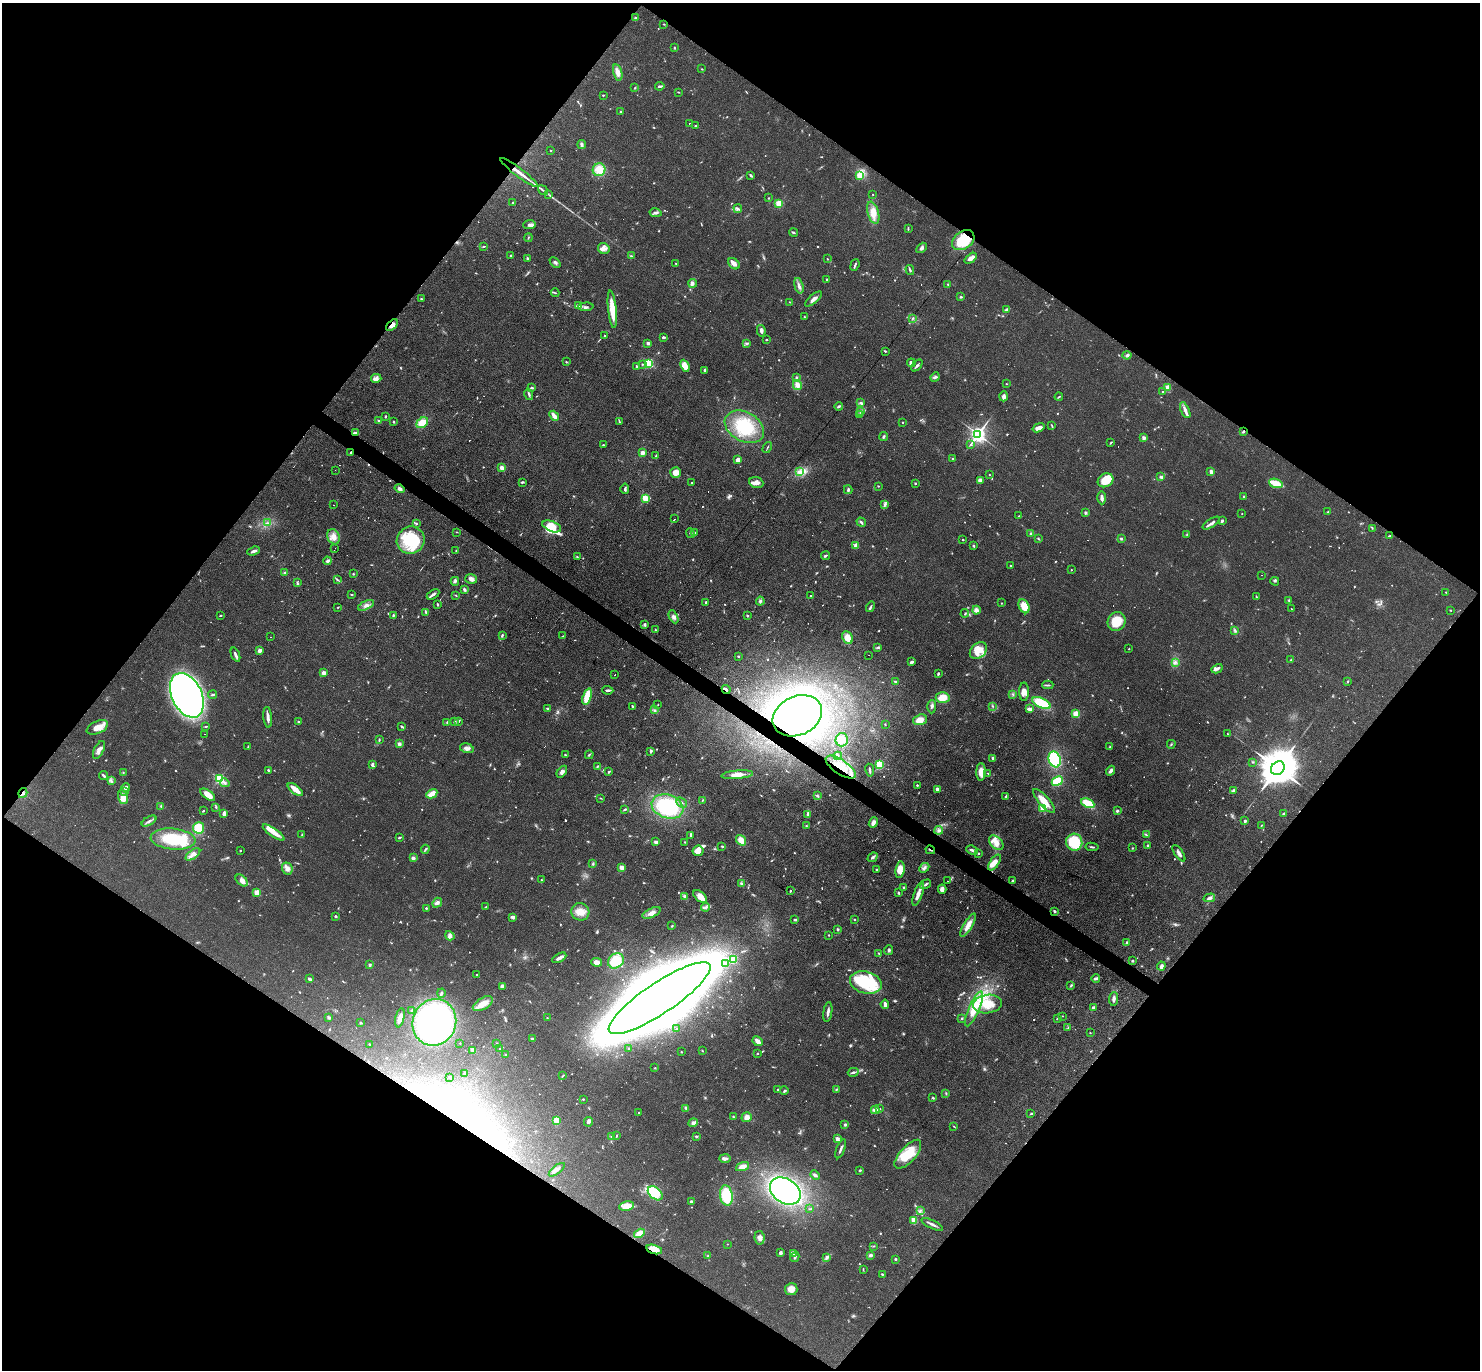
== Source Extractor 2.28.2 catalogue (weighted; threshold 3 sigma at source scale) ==
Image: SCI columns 130-6039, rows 297-5766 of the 6088 x 6079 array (HDU 1 of 3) = the unmasked area's bounding box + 8 px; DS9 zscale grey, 4 x 4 block average (1 PNG px = mean of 4 x 4 image px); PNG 1482 x 1372 px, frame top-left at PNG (2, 3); each listed source drawn as its Kron ellipse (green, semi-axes under 4 px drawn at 4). Shown black and unused: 50% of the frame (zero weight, under 3 of 4 exposures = <1% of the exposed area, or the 3 px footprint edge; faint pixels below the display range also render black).
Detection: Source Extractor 2.28.2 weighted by HDU 2 'WHT'. Background 0.0606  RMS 0.0057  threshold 0.0255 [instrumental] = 3 sigma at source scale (4.5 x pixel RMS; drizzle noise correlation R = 1.50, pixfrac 1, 0.05/0.05 arcsec/px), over >= 5 px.
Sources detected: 1001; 23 too faint to see at this stretch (4 x 4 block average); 9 inside a brighter object's white glare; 33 cosmic-ray / hot-pixel residue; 1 long thin detection or spike segment (spike, bleed or trail) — neither listed nor drawn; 18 coinciding with a brighter row at this scale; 47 inside a brighter listed object's ellipse — not listed separately; of the other 870, all 500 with FLUX_AUTO >= 2.04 (the completeness limit of this list) listed and drawn (370 fainter detections not listed), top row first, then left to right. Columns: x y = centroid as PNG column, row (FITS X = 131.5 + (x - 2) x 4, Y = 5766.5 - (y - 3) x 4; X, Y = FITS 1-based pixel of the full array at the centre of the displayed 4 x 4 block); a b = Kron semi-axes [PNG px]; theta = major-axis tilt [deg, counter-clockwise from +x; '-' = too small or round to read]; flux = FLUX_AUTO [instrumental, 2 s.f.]
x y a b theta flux
635 18 3 3 - 4
664 24 2 2 - 2.1
674 48 3 2 - 2.4
702 69 2 2 - 2
618 72 8 4 -75 25
660 86 5 2 - 7.1
635 88 2 2 - 2.6
678 92 2 2 - 2.5
603 95 2 2 - 2.8
621 112 2 2 - 9.1
689 123 2 2 - 16
695 126 2 2 - 2.3
582 144 4 3 - 7
551 150 2 2 - 3.2
599 170 6 6 - 30
519 172 23 2 -37 49
751 175 3 2 - 5.6
859 176 2 2 - 97
543 190 5 2 - 7.5
548 194 4 2 - 4.4
873 194 2 2 - 2.7
769 198 2 2 - 2
513 203 2 2 - 5.4
779 203 2 2 - 200
738 209 4 3 - 6.6
656 213 6 2 -10 7.9
873 213 11 5 -75 34
529 225 6 4 5 11
908 229 2 2 - 2.9
794 232 5 2 - 4.1
528 238 4 2 - 2.2
963 240 12 8 37 130
484 246 3 2 - 3
604 248 6 5 - 17
922 248 6 3 48 9
510 255 2 2 - 4.1
631 256 3 2 - 2.6
528 258 4 2 - 4.9
971 258 7 3 37 23
827 259 2 2 - 2.4
555 262 6 2 -44 7.4
676 263 2 2 - 2.7
734 264 6 4 -42 15
855 265 6 2 71 5.3
910 270 5 2 - 5.6
827 280 3 2 - 5.6
692 283 4 3 - 9.3
948 284 2 2 - 2.4
799 286 8 3 -74 13
555 293 4 2 - 3.4
961 297 2 2 - 4.7
421 299 3 2 - 2.6
813 299 10 3 41 18
790 302 3 2 - 2.6
578 306 3 2 - 3.4
586 307 7 2 3 8.3
612 309 19 3 -84 74
1007 310 4 2 - 13
805 317 2 2 - 2.2
912 318 3 2 - 3.6
392 325 7 4 41 17
761 331 6 2 -79 11
604 335 2 2 - 3
663 337 3 2 - 6.7
766 339 2 2 - 2.7
648 343 3 3 - 7.9
746 344 3 2 - 4.6
885 351 2 2 - 3.8
1127 355 4 3 - 7.8
566 362 2 2 - 6.2
649 363 2 2 - 380
911 363 4 4 - 8.8
642 364 3 2 - 2.8
917 365 7 2 49 7.5
637 366 2 2 - 5.2
685 366 6 3 -66 52
705 370 3 3 - 4.2
796 377 3 2 - 5.1
935 377 5 3 - 6.2
376 378 5 4 - 11
1006 384 2 2 - 2.1
797 385 5 3 - 22
1168 387 2 2 - 86
532 388 3 2 - 5.4
1162 391 3 2 - 2.4
529 394 6 2 -75 6.6
1004 396 5 3 - 14
1059 397 4 2 - 3.2
861 403 4 2 - 5.1
839 406 4 2 - 3.9
1185 410 8 3 -65 16
861 412 3 2 - 4.7
859 415 3 2 - 4.3
385 416 3 2 - 3.4
554 416 5 2 - 31
378 421 3 2 - 4.4
619 421 4 2 - 3
393 422 3 2 - 3.4
903 422 2 2 - 3.6
422 423 6 4 38 46
1052 426 2 2 - 2.2
744 427 21 14 -30 140
1038 428 6 3 20 20
1243 432 3 2 - 3.9
355 433 3 2 - 20
978 434 3 3 - 1700
884 436 4 2 - 5.5
1144 438 2 2 - 43
1111 443 3 2 - 3.6
604 445 3 2 - 3.7
971 445 3 2 - 2.7
767 448 6 2 62 3.3
351 453 3 2 - 2.5
642 453 3 3 - 20
656 455 4 2 - 2.5
953 459 2 2 - 11
738 460 4 3 - 20
502 468 2 2 - 56
335 470 2 2 - 2.4
799 471 3 2 - 4.9
1211 472 4 2 - 15
675 473 5 5 - 25
989 475 2 2 - 2.3
1161 477 4 3 - 7.3
980 480 3 3 - 14
1106 480 8 6 29 58
522 482 3 2 - 4.2
691 483 2 2 - 3.1
756 483 7 5 -21 17
915 483 2 2 - 5.9
1276 483 7 2 -20 130
878 486 2 2 - 2.7
399 489 5 3 - 11
625 489 5 2 - 5.6
848 490 4 2 - 7
1244 497 3 2 - 5.2
645 498 2 2 - 210
1102 498 6 3 -88 11
885 504 3 3 - 6.6
334 505 2 2 - 2.2
1327 512 2 2 - 2.1
1085 513 3 3 - 5.5
1242 514 2 2 - 2.7
1019 516 3 2 - 2.8
675 519 2 2 - 5.1
1222 521 3 2 - 6.4
861 522 5 2 - 5.6
267 523 2 2 - 3.6
1211 523 10 2 32 11
416 524 3 2 - 3.9
552 526 10 5 -22 68
1372 528 2 2 - 2.3
456 532 3 2 - 2.1
695 532 2 2 - 2.5
690 533 5 2 - 4.7
1031 534 3 3 - 5.7
1187 534 2 2 - 2.4
1389 536 3 2 - 2.5
333 537 8 6 -65 24
1038 539 3 2 - 2.9
1121 539 2 2 - 5.5
411 540 14 13 - 180
963 540 2 2 - 3.8
856 546 2 2 - 72
974 546 4 2 - 3.2
335 548 2 2 - 2.1
254 551 6 2 20 11
456 551 2 2 - 2.4
825 556 4 2 - 4.7
577 557 3 2 - 2.7
327 561 4 3 - 7.5
1011 565 2 2 - 8.7
1071 570 2 2 - 2.9
285 573 3 2 - 7.5
353 574 2 2 - 3.4
1262 575 2 2 - 5
337 579 3 2 - 3.6
471 579 6 5 - 12
455 581 4 3 - 6.9
1275 581 4 2 - 3.2
297 583 2 2 - 2.9
464 590 3 2 - 8.7
1446 592 2 2 - 2.7
351 594 3 2 - 2.1
433 594 7 2 32 10
456 595 2 2 - 2.5
810 595 2 2 - 3.1
1256 596 3 2 - 2.5
1289 600 3 2 - 3.2
760 601 4 3 - 6.4
706 602 2 2 - 7.9
1002 603 2 2 - 2.6
366 605 8 4 25 15
438 605 3 2 - 3.4
1024 606 7 5 -63 45
338 607 3 2 - 2.1
871 607 5 2 - 5.3
1291 609 2 2 - 2.8
976 610 4 3 - 12
1450 610 3 2 - 2.3
426 612 4 2 - 5.2
965 613 4 2 - 2.9
393 615 3 2 - 4.5
220 616 3 2 - 2.3
747 616 3 2 - 3.7
674 617 7 4 -63 11
1116 622 9 9 - 75
645 625 4 2 - 4.1
655 630 4 2 - 3.5
1235 630 4 2 - 4.9
502 635 4 2 - 4.5
563 636 3 2 - 2.4
270 637 2 2 - 3.1
847 638 7 5 -64 40
878 647 4 2 - 4.2
1129 649 2 2 - 2.2
259 650 3 2 - 19
978 651 10 7 44 52
235 655 7 2 -68 11
869 655 2 2 - 6.8
738 656 2 2 - 3.5
1291 660 2 2 - 2.8
912 662 4 2 - 8.4
1175 662 4 3 - 8.2
1217 669 6 2 29 12
323 673 2 2 - 60
938 673 4 2 - 4.5
615 675 2 2 - 3.4
895 681 3 2 - 3.3
1348 681 3 2 - 2.5
1048 685 5 2 - 5.2
726 689 4 2 - 6.3
608 690 5 2 - 6
1024 692 9 5 -90 20
1013 694 3 2 - 2.6
187 695 24 15 -64 2100
212 695 4 2 - 4.5
587 696 8 4 71 84
943 698 7 5 4 43
1042 703 10 5 -25 110
658 704 2 2 - 2.9
632 706 2 2 - 4.1
993 706 3 2 - 3
932 707 6 3 89 8.1
547 708 3 2 - 4.5
1029 709 4 2 - 16
654 710 2 2 - 2.1
1076 714 4 3 - 27
797 716 26 19 25 820
268 717 10 2 -84 17
920 720 7 5 19 33
298 722 2 2 - 13
447 722 4 2 - 2.6
454 722 4 2 - 3.9
458 722 3 2 - 3.1
885 724 3 2 - 2.4
206 726 4 2 - 4
401 726 4 2 - 4
97 727 11 6 24 37
205 734 2 2 - 13
1228 734 2 2 - 2.5
379 740 3 2 - 2.9
842 740 7 6 - 25
399 744 2 2 - 41
1171 744 4 2 - 3.1
1110 746 3 2 - 2.5
248 747 3 2 - 3.3
467 748 7 4 -16 14
99 750 10 4 64 18
651 751 3 2 - 7.3
565 755 3 2 - 3.2
589 755 4 2 - 3.6
838 756 4 3 - 6
993 758 4 3 - 6.3
1055 759 8 6 -71 200
1252 762 3 2 - 2.2
372 764 4 3 - 6.2
880 764 2 2 - 260
598 766 3 2 - 4.2
841 767 17 7 -34 82
1278 768 7 6 - 14000
268 770 3 2 - 4.3
870 770 6 2 -81 6.9
1111 771 5 3 - 12
123 772 2 2 - 2.6
562 772 6 4 52 11
609 772 2 2 - 4.4
981 772 9 4 89 37
988 773 3 2 - 2.5
737 775 16 4 5 34
104 776 4 2 - 6.9
219 779 2 2 - 490
111 781 3 2 - 5.2
1057 781 6 4 25 70
225 783 5 3 - 8
917 785 2 2 - 5.2
126 788 4 3 - 8.3
295 789 9 3 -38 37
937 789 3 2 - 16
1234 790 4 2 - 4.9
124 791 2 2 - 7.4
23 793 5 2 - 5.3
432 794 6 3 29 33
208 795 8 4 -35 35
817 796 3 3 - 3.7
1006 796 3 2 - 3.9
123 797 7 5 -72 32
600 798 3 2 - 2.1
703 800 3 2 - 2.2
1044 801 15 5 -48 46
681 802 6 2 -41 6.1
1088 803 7 4 -24 81
161 806 3 2 - 2.9
667 806 16 11 -19 270
216 807 3 2 - 2.7
1043 808 2 2 - 150
625 809 3 2 - 4.3
203 811 3 2 - 3.1
1117 811 2 2 - 6.3
1284 813 4 2 - 5.9
224 814 4 2 - 17
807 814 4 2 - 5.9
149 821 8 2 29 8.4
1245 821 2 2 - 7.6
873 823 5 3 - 16
1261 825 2 2 - 2.1
806 826 2 2 - 2.2
198 828 5 5 - 93
939 830 4 3 - 9.5
273 833 13 4 -34 33
302 835 3 2 - 2.7
691 835 3 2 - 7
1146 835 4 2 - 3
399 838 3 2 - 4.8
173 839 22 10 -5 150
741 840 5 4 - 27
656 842 4 4 - 8.3
685 842 2 2 - 2.1
1074 842 8 8 - 150
996 843 8 5 -45 27
722 846 3 2 - 3.2
1147 846 4 2 - 3.6
1092 847 6 2 -7 4.2
1132 848 3 2 - 2.5
425 849 4 2 - 4.2
240 850 2 2 - 2.8
930 850 5 2 - 6.6
972 850 6 2 -27 7
698 851 5 5 - 32
978 853 2 2 - 2.9
1179 853 9 2 -56 13
193 854 8 3 36 16
873 857 5 3 - 6.7
413 858 3 3 - 9.4
994 862 9 4 55 30
593 864 3 3 - 3.8
287 868 6 5 - 16
621 868 3 3 - 22
924 868 5 3 - 9.3
876 870 3 2 - 4.1
900 870 8 4 81 37
242 880 7 4 -44 20
542 880 2 2 - 4.6
947 881 2 2 - 25
1013 881 3 2 - 5
742 883 4 2 - 5.2
926 884 6 2 32 7.3
903 887 2 2 - 3.8
942 889 4 3 - 15
790 891 2 2 - 2.9
257 893 2 2 - 140
898 893 3 2 - 4.4
918 894 12 3 71 24
684 896 4 3 - 5.5
700 896 8 4 -41 27
1209 898 6 3 15 10
437 903 5 4 - 10
486 907 3 2 - 2.9
705 907 4 3 - 8.1
426 908 2 2 - 3.5
1054 911 3 2 - 4.2
580 912 9 8 - 35
652 913 10 4 25 20
336 916 2 2 - 5.5
513 917 4 3 - 14
854 919 2 2 - 3.5
795 920 3 2 - 5
968 925 13 3 59 34
672 926 3 2 - 2.8
838 929 3 2 - 4.2
829 935 2 2 - 3.6
450 936 5 4 - 11
1126 943 3 2 - 4.1
889 950 5 3 - 5.6
879 953 3 2 - 2.7
559 958 8 2 29 22
733 960 2 2 - 140
616 961 8 7 - 110
1132 961 3 2 - 4.3
597 962 5 3 - 19
725 963 3 3 - 6.7
370 965 3 2 - 3.1
1161 966 4 3 - 12
477 975 3 2 - 2.4
1096 978 4 2 - 11
310 979 4 2 - 9.6
866 983 16 11 -15 180
1071 985 3 2 - 4.1
502 986 4 3 - 8.1
441 993 4 2 - 5.7
660 998 60 15 34 19000
1114 999 7 3 84 12
483 1004 11 5 30 39
885 1004 4 3 - 15
988 1004 14 9 7 73
1093 1008 3 3 - 7.6
974 1009 19 5 66 73
412 1010 2 2 - 8.8
828 1012 10 2 81 13
1062 1016 2 2 - 2.7
329 1018 2 2 - 2.2
400 1018 10 4 77 20
547 1018 2 2 - 2.1
962 1019 2 2 - 2.6
1057 1019 3 2 - 2.4
434 1022 23 21 68 810
360 1023 3 2 - 3
677 1028 2 2 - 2.1
1068 1028 3 2 - 2.6
1090 1033 2 2 - 2.7
532 1039 3 2 - 7.5
757 1041 5 3 - 19
460 1043 2 2 - 2.3
497 1043 2 2 - 2.5
369 1044 2 2 - 2.5
628 1048 2 2 - 2.4
500 1049 2 2 - 2.2
473 1050 3 2 - 14
702 1051 2 2 - 2.2
681 1052 3 2 - 2.5
757 1053 2 2 - 7
505 1054 2 2 - 2.9
655 1068 2 2 - 3
853 1072 5 2 - 7.1
465 1073 3 2 - 7.1
563 1076 4 2 - 2.8
449 1077 2 2 - 3.7
778 1090 2 2 - 17
836 1090 3 2 - 3.5
784 1091 4 2 - 4.5
946 1093 3 2 - 3.2
933 1097 3 2 - 3.1
583 1099 2 2 - 5.2
686 1108 4 3 - 5
879 1109 2 2 - 2.9
875 1110 4 3 - 16
639 1112 2 2 - 4.6
1031 1114 3 2 - 3.7
733 1117 2 2 - 2.3
747 1117 5 5 - 19
556 1121 2 2 - 42
588 1122 5 3 - 8.6
693 1123 5 3 - 12
845 1124 3 3 - 5.2
954 1126 2 2 - 2.1
616 1135 2 2 - 2.1
696 1136 3 2 - 4.6
611 1137 2 2 - 2
837 1139 2 2 - 55
841 1149 10 2 69 10
908 1154 18 8 49 89
725 1158 6 3 -1 9.2
743 1167 7 4 21 24
557 1170 9 4 38 14
860 1170 3 2 - 4.3
815 1175 5 4 - 7
785 1191 17 12 -34 810
655 1193 8 5 -40 140
726 1196 10 6 -80 140
691 1201 3 2 - 4.8
626 1206 7 4 10 54
810 1209 3 2 - 3.2
920 1210 3 2 - 4
914 1220 2 2 - 49
932 1224 11 2 -26 13
639 1233 6 4 32 28
760 1238 7 5 -81 15
727 1244 2 2 - 2.2
874 1246 3 2 - 3.4
654 1249 8 4 -15 47
780 1253 3 3 - 9.4
793 1253 3 3 - 16
870 1255 3 3 - 8.5
708 1256 2 2 - 3.1
795 1257 5 2 - 4.7
827 1257 4 3 - 6.7
895 1259 2 2 - 4.4
863 1269 4 2 - 2.1
882 1274 2 2 - 3
791 1289 6 6 - 27
Overlapping masked pixels (flux is a lower limit): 12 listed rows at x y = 519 172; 963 240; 392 325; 1243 432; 355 433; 351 453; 726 689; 797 716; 841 767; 23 793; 930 850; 654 1249
Diffuse or blended objects may show on this block-average render without a row.